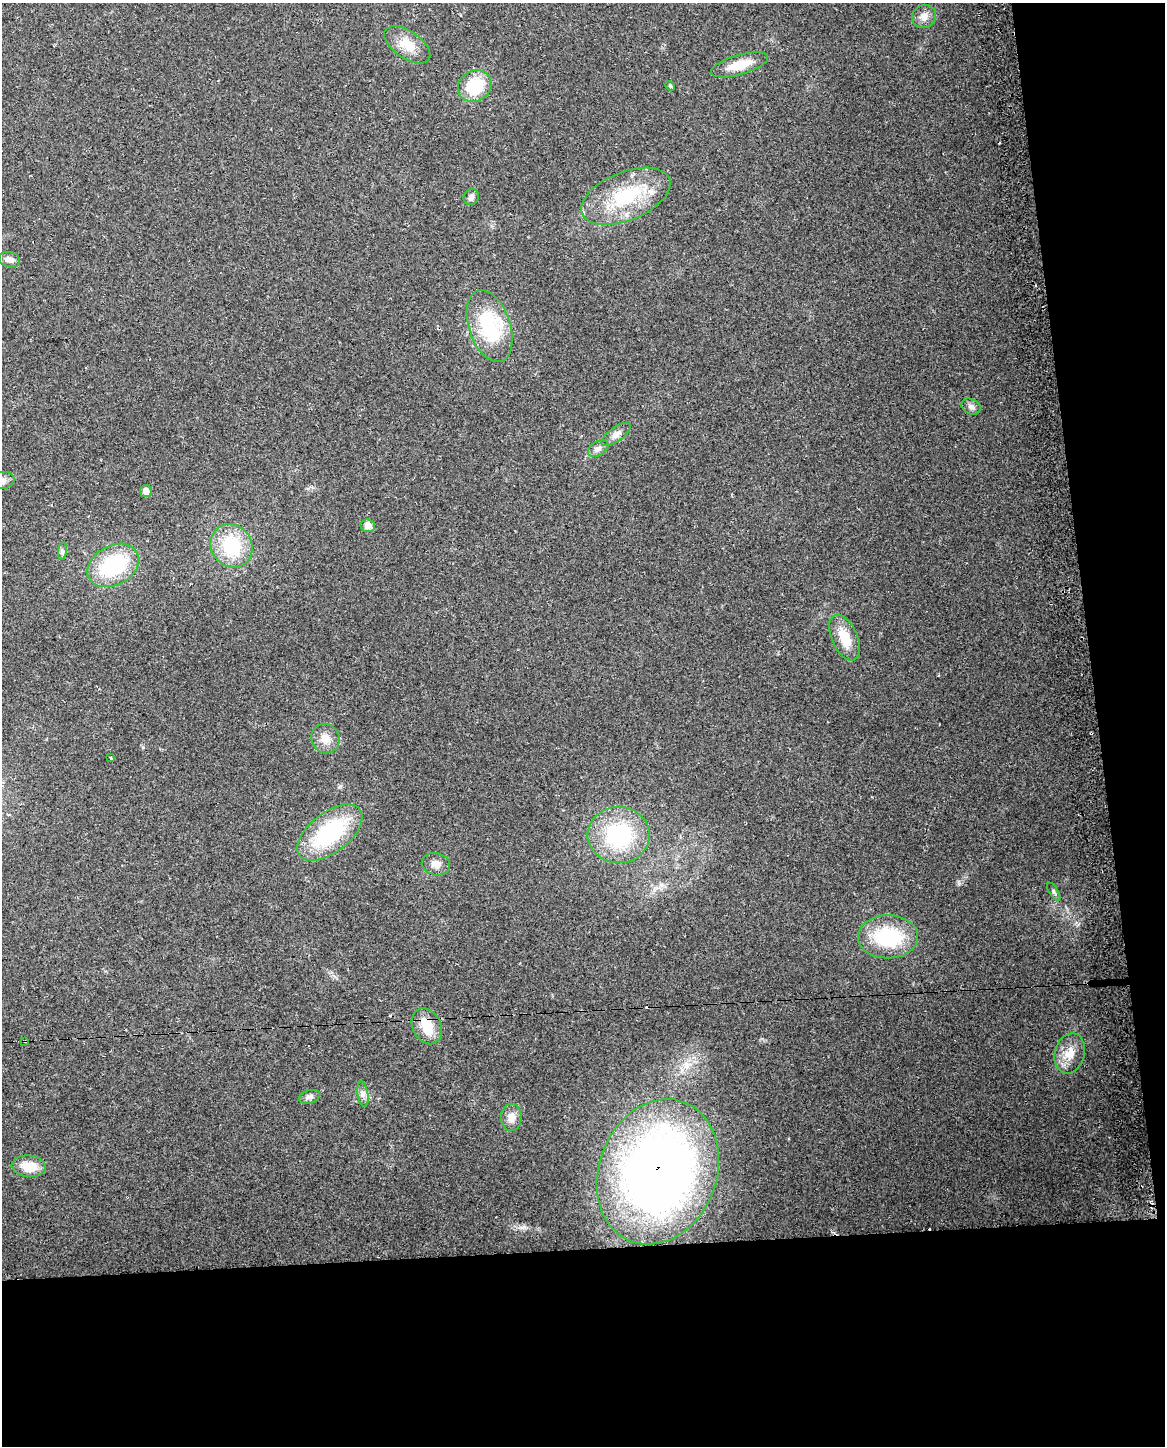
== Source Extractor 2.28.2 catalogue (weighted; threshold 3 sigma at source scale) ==
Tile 12 of 4 x 3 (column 4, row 3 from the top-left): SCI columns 3517-4679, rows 60-1503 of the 4710 x 4405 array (HDU 1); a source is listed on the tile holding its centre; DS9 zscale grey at full resolution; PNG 1167 x 1448 px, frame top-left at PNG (2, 3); each listed source drawn as its Kron ellipse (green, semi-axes under 4 px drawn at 4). Shown black and unused: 20% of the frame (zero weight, under 2 of 3 exposures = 2% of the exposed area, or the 3 px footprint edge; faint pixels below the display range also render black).
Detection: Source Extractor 2.28.2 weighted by HDU 2 'WHT'; one run over the whole footprint, this tile lists its part. Background 0.192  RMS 0.013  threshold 0.0605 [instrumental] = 3 sigma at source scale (4.5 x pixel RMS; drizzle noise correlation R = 1.50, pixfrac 1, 0.0396/0.0396 arcsec/px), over >= 5 px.
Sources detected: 39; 5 cosmic-ray / hot-pixel residue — neither listed nor drawn; the other 34 listed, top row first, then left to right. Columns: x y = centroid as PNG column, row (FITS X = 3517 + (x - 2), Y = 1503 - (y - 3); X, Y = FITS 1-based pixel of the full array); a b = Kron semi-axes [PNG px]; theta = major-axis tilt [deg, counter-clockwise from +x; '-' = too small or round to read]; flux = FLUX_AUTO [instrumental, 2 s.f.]
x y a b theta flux
924 16 12 11 - 10
407 45 26 13 -34 25
739 65 30 10 16 25
475 86 17 15 31 51
670 86 5 4 - 1.7
626 196 47 24 22 88
471 197 8 7 - 5
10 260 11 7 -17 6.8
490 326 37 20 -71 90
971 407 10 7 -26 5.1
616 434 17 7 35 7.8
598 449 11 7 32 5.4
3 480 11 8 6 6.5
146 491 6 6 - 7.2
368 526 7 6 - 8.9
232 546 22 20 -57 67
62 551 9 4 82 3
113 565 27 19 29 100
845 638 24 13 -66 28
325 739 15 14 - 15
111 758 3 2 - 1.3
330 833 38 20 38 130
619 835 31 28 0 120
436 864 14 11 -13 9.8
1054 892 10 4 -57 2.9
888 937 30 21 1 86
427 1026 19 14 -62 27
25 1041 3 3 - 2.6
1070 1053 20 14 75 22
363 1094 13 5 -81 5.1
310 1097 11 6 16 5.1
511 1117 13 10 89 11
29 1166 17 11 -6 25
658 1172 74 59 69 1000
Overlapping masked pixels (flux is a lower limit): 2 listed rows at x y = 25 1041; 658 1172
Isophote crosses this tile's border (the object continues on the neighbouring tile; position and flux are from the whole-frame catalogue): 1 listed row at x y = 3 480
Unlisted compact peaks at least as high as the median listed source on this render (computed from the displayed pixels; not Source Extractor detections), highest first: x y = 524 1227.